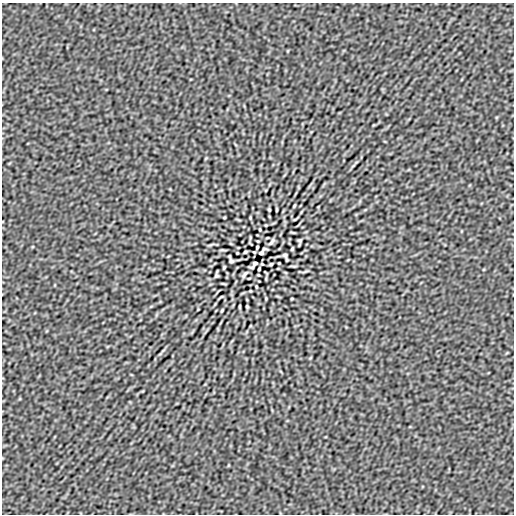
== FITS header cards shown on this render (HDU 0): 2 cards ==
NAXIS1  =                  512
NAXIS2  =                  512

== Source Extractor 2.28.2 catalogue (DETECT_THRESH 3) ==
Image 512 x 512 px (HDU 0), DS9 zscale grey, 1 PNG px = 1 image px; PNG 516 x 516 px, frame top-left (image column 1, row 512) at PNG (2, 3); no overlay
Background -1.13e-06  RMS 5.5e-05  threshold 1.66e-04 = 3 sigma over >= 5 px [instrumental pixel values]
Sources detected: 33; all 33 listed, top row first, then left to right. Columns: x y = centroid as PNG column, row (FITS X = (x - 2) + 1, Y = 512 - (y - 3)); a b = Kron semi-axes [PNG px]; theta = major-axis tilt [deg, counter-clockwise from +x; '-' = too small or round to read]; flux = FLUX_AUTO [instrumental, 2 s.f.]
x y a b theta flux
294 206 4 2 - 0.0036
269 210 3 2 - 0.0038
277 210 4 2 - 0.0037
295 219 4 3 - 0.0029
260 229 3 2 - 0.0026
293 232 6 2 -21 0.0031
267 238 3 2 - 0.0023
300 241 6 3 79 0.0059
271 242 12 5 51 0.0091
257 247 4 3 - 0.0044
264 249 5 2 - 0.0037
292 249 4 3 - 0.0042
245 252 3 3 - 0.0044
254 252 3 2 - 0.0024
261 253 5 4 - 0.0022
285 255 4 3 - 0.006
231 261 4 3 - 0.006
255 263 5 4 - 0.0022
279 263 2 2 - 0.0023
262 264 3 2 - 0.0024
271 264 3 3 - 0.0044
224 267 4 3 - 0.0042
252 267 5 2 - 0.0037
259 269 4 3 - 0.0044
245 274 12 5 51 0.0091
216 275 6 3 79 0.0059
249 278 3 2 - 0.0023
223 284 6 2 -21 0.0031
256 287 3 2 - 0.0026
221 297 4 3 - 0.0029
239 306 4 2 - 0.0037
247 306 3 2 - 0.0038
222 310 4 2 - 0.0036